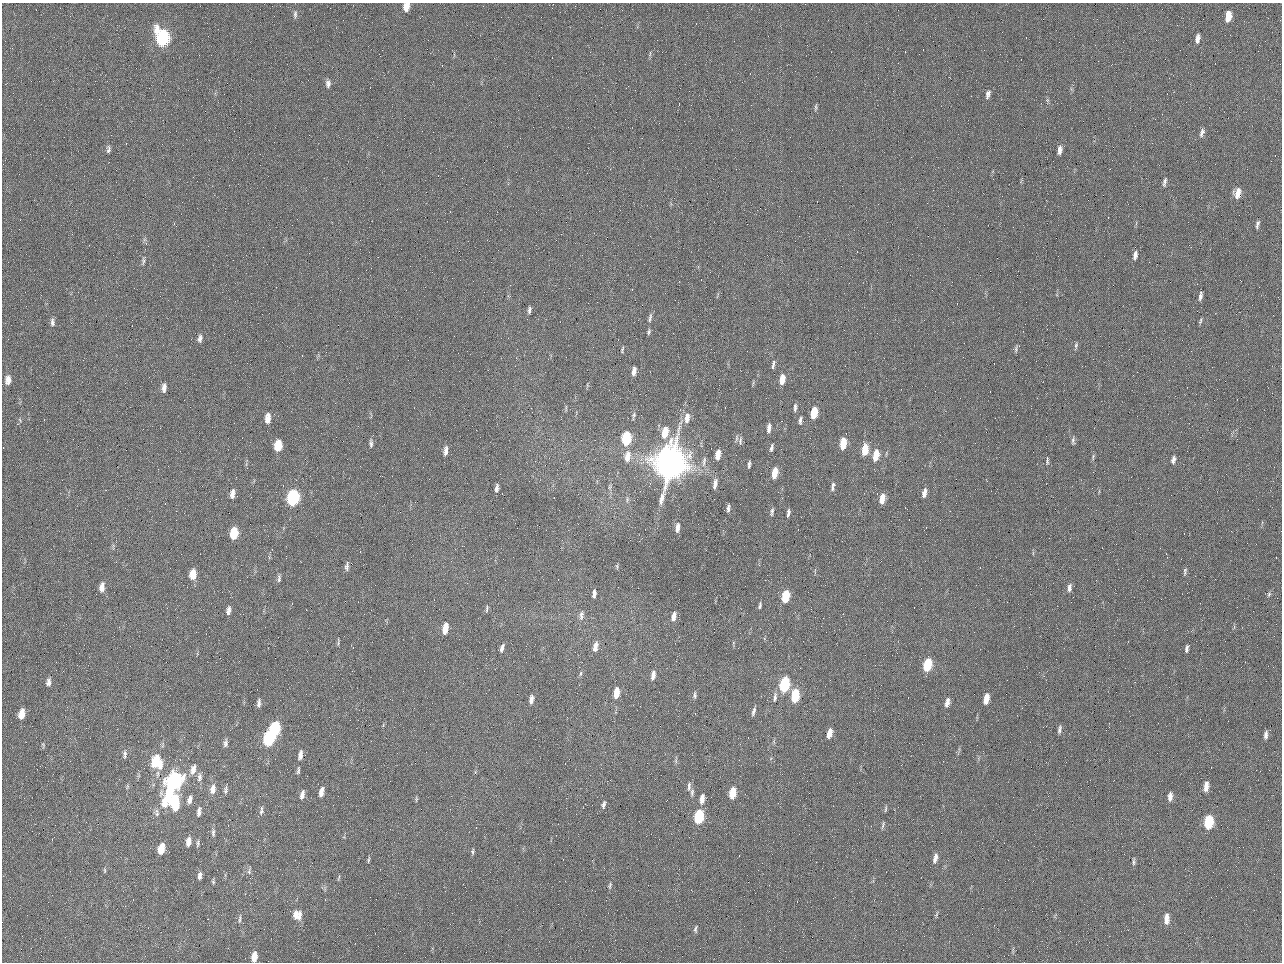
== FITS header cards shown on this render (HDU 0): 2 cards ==
NAXIS1  =                 1280 / length of data axis 1
NAXIS2  =                  960 / length of data axis 2

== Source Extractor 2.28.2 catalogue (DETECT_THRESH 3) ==
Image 1280 x 960 px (HDU 0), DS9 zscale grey, 1 PNG px = 1 image px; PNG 1284 x 964 px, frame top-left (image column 1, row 960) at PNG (2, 3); no overlay
Background 2560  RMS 180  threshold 554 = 3 sigma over >= 5 px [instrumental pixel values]
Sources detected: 168; all 168 listed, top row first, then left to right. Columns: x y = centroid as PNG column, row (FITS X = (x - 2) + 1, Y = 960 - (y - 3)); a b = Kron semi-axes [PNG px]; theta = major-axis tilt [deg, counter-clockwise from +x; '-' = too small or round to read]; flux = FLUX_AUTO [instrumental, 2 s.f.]
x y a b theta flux
406 7 8 5 79 1.2e+05
295 14 13 5 87 4.1e+04
1228 16 10 5 79 2.1e+05
163 38 12 8 -76 2.1e+06
1198 39 10 5 79 7.2e+04
984 50 2 2 - 6.3e+04
328 83 11 6 90 5.4e+04
988 94 11 5 75 5.3e+04
1047 100 6 5 - 1.9e+04
816 107 10 3 83 2.3e+04
1202 132 11 5 72 5.2e+04
108 149 10 5 83 3.3e+04
1060 150 10 5 84 7.0e+04
1164 182 12 5 78 3.9e+04
1237 193 11 7 77 1.6e+05
1257 224 11 5 79 3.6e+04
1135 255 11 5 81 5.5e+04
143 261 11 4 89 2.7e+04
1200 296 10 4 79 4.4e+04
529 310 9 5 81 3.7e+04
650 318 14 5 77 4.0e+04
1200 321 8 4 78 2.1e+04
52 322 11 6 -86 4.5e+04
649 332 7 4 73 2.3e+04
200 338 9 5 80 4.6e+04
1076 345 9 5 84 2.6e+04
1016 349 9 4 87 2.6e+04
622 350 9 4 80 1.9e+04
773 364 11 4 78 3.4e+04
634 371 9 4 80 7.0e+04
782 379 10 5 81 1.7e+05
8 380 11 7 84 9.0e+04
164 388 10 5 86 6.0e+04
795 407 10 4 84 3.7e+04
566 408 9 2 90 1.3e+04
814 413 9 5 80 3.6e+05
634 416 10 5 77 2.8e+04
268 418 11 6 84 1.2e+05
687 418 15 7 82 1.3e+05
20 420 7 3 -54 1.4e+04
800 420 10 4 84 3.7e+04
769 428 11 4 86 6.7e+04
986 432 2 2 - 6.1e+03
665 433 11 6 78 2.8e+05
626 438 10 5 82 9.3e+05
736 438 10 4 85 2.7e+04
740 441 12 5 84 3.8e+04
1073 441 11 5 87 3.3e+04
371 443 10 4 -86 3.4e+04
843 444 10 5 84 3.3e+05
278 445 9 6 84 3.3e+05
771 448 10 4 75 3.6e+04
865 450 10 5 83 3.3e+05
446 451 10 5 81 6.7e+04
718 455 10 5 82 1.5e+05
876 455 11 5 79 2.6e+05
627 457 14 7 82 1.4e+05
1093 457 9 4 80 2.2e+04
1173 460 11 5 80 5.0e+04
704 461 17 5 80 6.7e+04
1047 461 10 4 86 2.3e+04
671 463 22 17 73 1.1e+07
749 464 8 3 85 3.2e+04
775 473 10 5 81 2.1e+05
715 484 13 5 80 8.0e+04
833 487 12 5 82 4.6e+04
497 488 7 3 81 4.1e+04
924 493 10 5 79 8.1e+04
232 494 11 5 82 7.4e+04
293 498 10 6 82 2.0e+06
882 499 9 5 78 1.6e+05
728 508 10 4 82 3.9e+04
772 512 11 5 81 3.3e+04
788 513 8 3 83 3.8e+04
677 528 12 5 83 7.9e+04
234 533 9 6 81 4.4e+05
347 566 10 4 85 4.3e+04
617 566 7 5 -72 1.8e+04
1185 571 12 4 81 3.1e+04
193 574 10 6 87 2.1e+05
279 578 9 4 86 3.1e+04
102 587 11 6 83 8.6e+04
1069 588 10 5 84 4.8e+04
594 593 8 4 85 5.0e+04
1269 594 8 5 76 2.7e+04
785 596 9 5 79 5.2e+05
760 605 9 4 81 2.6e+04
487 609 9 3 86 1.8e+04
228 610 10 5 81 5.7e+04
581 615 12 6 87 5.4e+04
674 616 10 5 79 8.8e+04
445 628 9 4 82 1.9e+05
338 642 10 2 85 1.8e+04
595 646 11 5 80 9.2e+04
502 648 8 4 75 4.6e+04
1187 648 8 4 79 4.0e+04
927 665 10 5 76 6.6e+05
580 673 7 3 81 1.9e+04
653 675 10 5 80 7.9e+04
48 682 10 5 85 5.4e+04
784 684 10 5 80 1.3e+06
616 693 10 5 82 2.0e+05
695 695 9 5 90 2.9e+04
795 696 9 5 82 7.4e+05
775 697 13 5 82 4.5e+04
531 699 9 4 83 5.9e+04
986 699 10 5 80 1.5e+05
259 703 10 5 85 4.2e+04
947 703 11 5 78 8.1e+04
753 711 11 4 73 3.9e+04
22 714 10 6 81 1.7e+05
275 729 11 6 80 1.4e+06
1059 729 9 4 82 3.7e+04
829 733 9 4 76 1.5e+05
1266 735 11 5 84 4.9e+04
269 739 10 6 86 1.4e+06
226 743 10 5 80 3.9e+04
43 745 7 4 -82 2.0e+04
125 755 11 5 -86 3.8e+04
300 755 11 5 83 7.2e+04
156 761 12 9 -85 5.0e+05
676 761 8 4 -89 2.4e+04
193 770 13 7 75 9.7e+04
298 770 10 4 83 2.6e+04
199 777 13 7 85 6.0e+04
173 782 22 9 66 3.2e+06
127 786 8 4 82 1.8e+04
689 786 13 4 86 4.2e+04
1206 786 11 5 82 1.0e+05
213 789 12 7 82 9.2e+04
225 790 10 5 85 3.4e+04
321 792 10 5 78 9.3e+04
692 792 11 5 86 3.6e+04
732 793 9 5 81 3.2e+05
302 795 9 4 79 6.6e+04
1170 797 10 5 85 7.1e+04
416 799 8 3 85 1.6e+04
702 799 11 5 83 1.0e+05
190 800 10 5 77 7.0e+04
175 802 11 6 -90 7.3e+05
603 805 10 5 76 3.9e+04
885 809 8 3 84 1.9e+04
261 811 12 5 83 3.4e+04
199 812 11 5 84 5.9e+04
157 813 12 5 -86 4.5e+04
699 816 10 5 83 1.0e+06
1208 822 10 6 82 6.9e+05
883 825 11 4 77 2.6e+04
213 833 11 5 88 3.4e+04
188 842 10 5 84 9.8e+04
198 843 11 4 88 2.8e+04
161 849 9 5 76 2.6e+05
472 852 8 5 85 2.5e+04
935 858 11 5 78 7.3e+04
369 860 10 3 79 1.9e+04
1134 862 10 4 -89 2.7e+04
105 870 8 4 -89 1.6e+04
249 871 10 5 -88 3.0e+04
200 876 7 4 84 5.2e+04
339 878 8 2 69 1.3e+04
213 881 6 3 -81 1.9e+04
610 885 9 4 82 2.5e+04
936 914 8 3 71 1.9e+04
297 915 11 10 - 1.3e+05
240 919 10 3 85 2.3e+04
1166 919 12 6 88 1.1e+05
695 929 11 5 78 3.1e+04
254 957 8 5 83 1.7e+05
At the frame edge (FLAGS 8, measured only in part): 2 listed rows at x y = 406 7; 254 957